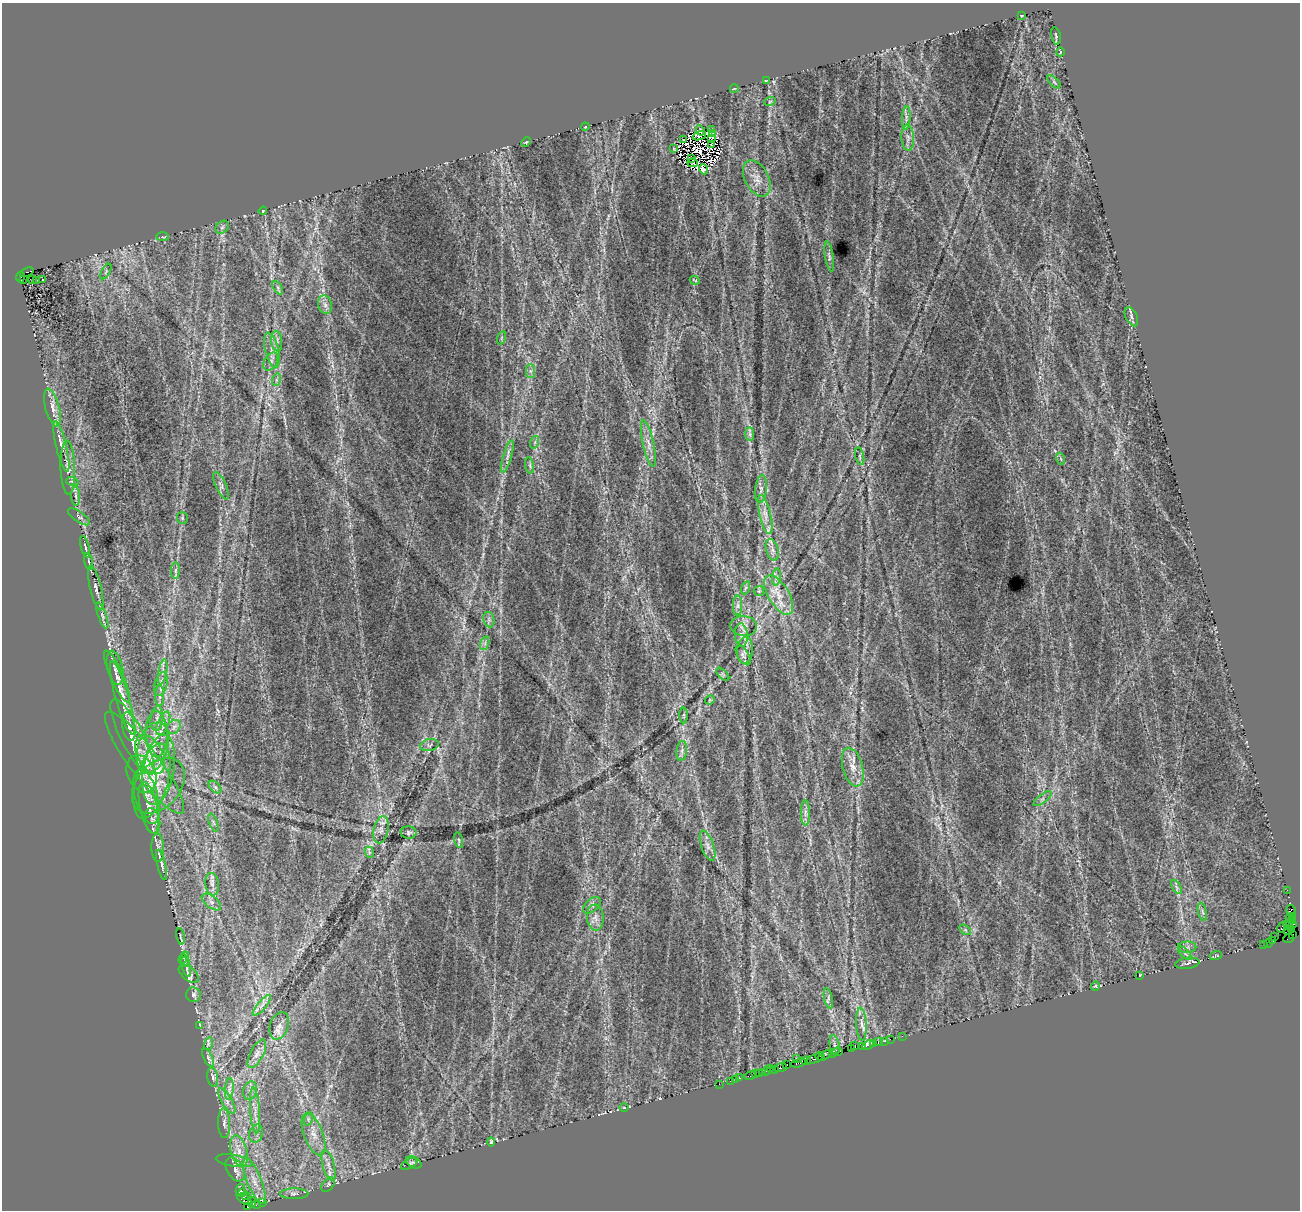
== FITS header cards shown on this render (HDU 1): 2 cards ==
NAXIS1  =                 1298
NAXIS2  =                 1208

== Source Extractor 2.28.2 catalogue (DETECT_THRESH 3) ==
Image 1298 x 1208 px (HDU 1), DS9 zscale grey, 1 PNG px = 1 image px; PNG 1302 x 1212 px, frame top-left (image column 1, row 1208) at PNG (2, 3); each listed source drawn as its Kron ellipse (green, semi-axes under 4 px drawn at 4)
Background 2.31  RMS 0.04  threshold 0.12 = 3 sigma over >= 5 px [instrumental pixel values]
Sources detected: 228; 9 with non-positive FLUX_AUTO (blend fragments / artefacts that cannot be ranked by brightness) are neither listed nor drawn; the other 219 listed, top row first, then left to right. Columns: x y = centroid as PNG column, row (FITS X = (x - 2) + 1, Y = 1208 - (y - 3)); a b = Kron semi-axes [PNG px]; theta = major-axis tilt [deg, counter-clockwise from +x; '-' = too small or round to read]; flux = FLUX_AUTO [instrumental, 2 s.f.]
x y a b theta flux
1022 16 3 2 - 2.1
1056 36 9 5 -76 4.3
1060 52 4 3 - 2.1
767 80 3 2 - 1.5
1054 82 8 4 -45 4.8
734 88 4 3 - 2
770 101 6 3 20 2.9
906 118 12 3 86 8.5
585 127 4 3 - 2.5
712 129 3 2 - 1.8
700 130 5 2 - 5.4
712 134 3 2 - 0.58
699 136 7 2 20 2.4
712 138 3 2 - 0.63
908 138 13 6 -87 15
683 139 3 2 - 6.3
526 142 5 3 - 3.1
711 144 3 2 - 3.7
674 149 3 2 - 1.9
691 158 4 2 - 2.8
693 163 5 2 - 1.7
703 169 5 4 - 6.6
757 178 19 12 -62 31
263 211 4 3 - 2.2
222 227 7 5 44 7
162 237 6 3 0 3.2
829 256 15 4 -81 8.2
106 271 8 4 59 5
27 272 7 3 23 420
20 277 5 3 - 88
24 279 3 2 - 110
42 279 3 3 - 11
32 280 3 2 - 1.9
37 280 3 2 - 5.5
695 280 5 2 - 2.2
278 288 7 4 -60 6.2
325 305 9 7 -73 12
1131 317 10 5 -65 9.3
501 338 7 4 71 3.9
277 341 10 5 -84 11
272 350 18 7 -76 21
271 361 9 6 59 10
530 371 7 4 -89 6.9
276 380 6 4 72 4.3
52 407 19 7 -76 21
750 434 7 4 -90 6.3
535 442 6 4 72 4.7
648 444 24 5 -77 24
61 447 26 5 -76 22
507 456 16 4 74 14
860 456 9 3 -77 5.1
1061 459 6 3 -71 3.3
530 465 8 4 -82 5.3
68 468 27 7 -88 23
72 481 6 4 -19 4.5
221 486 15 5 -65 10
761 489 14 6 83 12
76 496 10 4 -89 7.2
765 515 20 5 -77 24
79 517 13 5 -35 8.6
182 518 6 5 - 4
85 547 11 3 -75 6.4
772 550 11 6 -72 13
88 562 9 3 -75 4.6
175 571 8 4 89 6
776 577 8 4 82 7.4
96 588 23 5 -76 16
745 588 7 4 70 4
759 591 5 5 - 4.3
779 595 22 10 -59 46
738 606 10 4 -90 9.4
102 615 14 3 -71 9
489 620 8 5 -80 7.5
744 626 13 10 -5 18
741 635 11 6 -84 13
485 643 7 4 73 5.8
745 650 13 7 84 17
743 655 11 5 -58 7.8
115 668 17 7 -77 20
163 672 13 4 80 11
723 674 8 3 -45 2.9
117 677 28 6 -66 29
161 684 12 6 75 14
160 696 10 4 -90 9.3
122 698 38 6 -74 45
710 700 5 4 - 2.8
684 715 8 3 -88 3.3
157 719 12 6 84 15
163 723 12 5 66 16
129 727 15 6 -80 19
174 727 7 6 - 9.6
156 734 23 11 -88 44
132 737 42 11 -63 68
429 745 9 6 11 7.2
153 748 27 14 72 76
682 751 10 5 83 9.1
150 755 21 12 -61 54
145 763 63 14 -53 120
853 767 20 10 -75 32
159 770 35 15 80 110
141 774 19 14 -66 27
152 781 39 16 75 100
158 786 31 21 49 93
215 787 7 4 -45 5.7
146 796 28 11 -75 40
1043 799 11 4 37 7.3
149 808 26 8 -78 36
805 813 12 4 -90 12
152 821 13 7 -79 17
213 823 9 3 -69 5.1
381 830 14 7 77 17
409 833 8 6 1 6
459 840 8 3 -77 4
707 846 16 6 -71 16
158 848 14 6 -88 14
369 852 6 3 -72 3.9
162 865 15 3 -77 12
212 884 11 6 -82 13
1176 887 8 3 -58 5.4
1287 890 2 2 - 38
211 902 11 6 -38 11
592 905 10 6 42 9.6
1291 910 5 4 - 400
1202 912 9 3 -76 5.6
1293 916 4 3 - 180
595 918 13 8 -86 19
1289 918 3 2 - 160
1293 920 4 2 - 150
1293 924 4 2 - 140
1288 925 6 3 -46 330
1282 927 6 3 55 530
965 930 6 4 -35 4.4
1291 930 3 3 - 120
1287 931 4 2 - 140
1293 935 3 3 - 62
180 936 8 2 -79 2.9
1275 937 2 2 - 35
1288 939 5 2 - 100
1272 941 3 2 - 150
1269 943 4 3 - 220
1263 945 3 2 - 92
1187 947 9 5 0 8.9
1185 953 8 3 -45 5
1216 955 6 3 20 3.3
184 957 6 4 58 4.7
184 960 6 5 - 4.3
1187 963 12 5 8 8.9
186 967 10 4 -73 5.2
189 974 12 6 -39 11
1140 975 3 2 - 1.8
1095 986 4 4 - 3
193 995 7 7 - 6.8
828 998 10 4 -78 7.1
262 1005 13 4 50 12
861 1024 16 5 -87 17
200 1025 4 2 - 2
279 1026 14 9 71 18
902 1036 2 2 - 65
890 1039 2 2 - 98
884 1041 3 2 - 93
878 1042 4 2 - 180
208 1044 6 4 72 3.2
874 1044 3 2 - 240
835 1045 10 5 -79 8.3
868 1045 6 3 28 360
855 1046 4 3 - 220
862 1046 2 2 - 99
851 1049 3 2 - 96
837 1052 5 4 - 300
257 1054 15 6 62 17
832 1054 3 2 - 140
825 1055 7 4 32 360
820 1056 5 3 - 370
208 1058 10 4 -64 5.5
797 1058 4 2 - 2.2
815 1059 8 3 21 870
806 1061 5 3 - 150
798 1063 7 3 16 580
787 1064 3 2 - 78
781 1067 6 3 21 490
770 1069 3 3 - 150
775 1069 2 2 - 56
766 1071 4 3 - 380
763 1072 3 3 - 190
755 1073 4 3 - 220
759 1073 2 2 - 110
750 1076 6 3 15 180
213 1077 9 5 -79 7.6
740 1078 3 3 - 230
735 1079 2 2 - 45
730 1081 2 2 - 95
719 1084 2 2 - 33
229 1089 11 4 85 11
250 1091 9 7 75 12
227 1101 14 5 -60 16
624 1108 5 3 - 2.3
255 1110 23 5 -86 23
308 1119 7 4 72 5.6
224 1123 15 6 -88 13
256 1134 9 7 75 12
314 1134 22 9 -69 40
491 1142 4 3 - 3.2
239 1151 16 8 -75 31
234 1161 19 5 -9 15
414 1162 8 5 -27 6.2
409 1164 9 4 30 5.7
329 1165 16 6 -74 18
235 1169 13 8 -58 16
254 1181 25 7 -68 33
328 1184 8 5 49 6.7
240 1190 7 4 79 280
243 1193 4 2 - 170
294 1194 14 5 0 9.9
246 1196 4 2 - 170
244 1199 8 4 -31 470
252 1203 5 3 - 240
262 1203 3 3 - 1400
256 1205 4 2 - 130
247 1207 3 2 - 91
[9 non-positive-flux detections neither listed nor drawn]